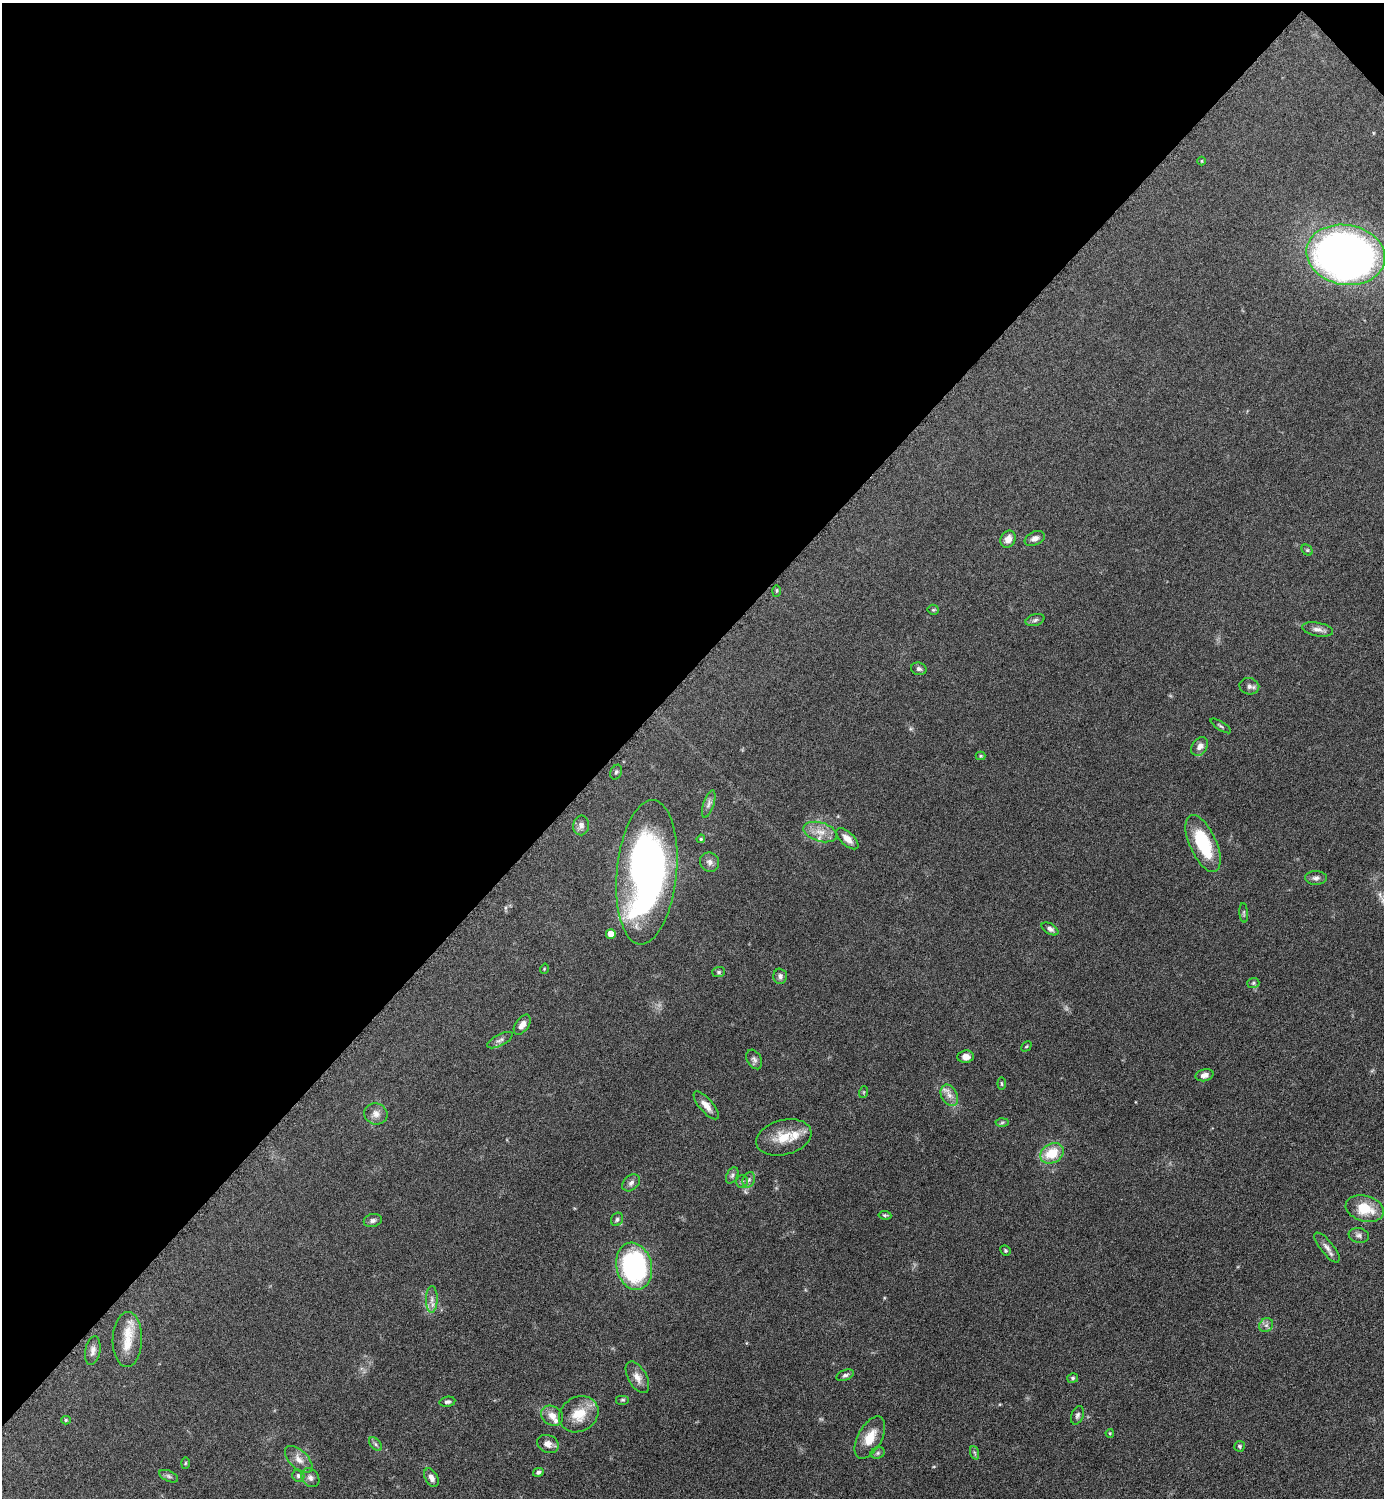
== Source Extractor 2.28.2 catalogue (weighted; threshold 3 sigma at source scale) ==
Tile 2 of 4 x 4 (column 2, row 1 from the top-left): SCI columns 1690-3071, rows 4496-5991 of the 6003 x 6003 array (HDU 1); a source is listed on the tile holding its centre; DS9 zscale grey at full resolution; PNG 1386 x 1500 px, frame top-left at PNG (2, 3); each listed source drawn as its Kron ellipse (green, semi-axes under 4 px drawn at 4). Shown black and unused: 45% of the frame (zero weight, under 6 of 12 exposures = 1% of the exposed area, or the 3 px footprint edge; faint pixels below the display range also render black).
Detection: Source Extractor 2.28.2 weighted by HDU 2 'WHT'; one run over the whole footprint, this tile lists its part. Background 0.0872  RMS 0.0039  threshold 0.016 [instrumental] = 3 sigma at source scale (4.09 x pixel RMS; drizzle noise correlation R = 1.36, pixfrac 0.8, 0.05/0.05 arcsec/px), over >= 5 px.
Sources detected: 87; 3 inside a brighter listed object's ellipse — not listed separately; the other 84 listed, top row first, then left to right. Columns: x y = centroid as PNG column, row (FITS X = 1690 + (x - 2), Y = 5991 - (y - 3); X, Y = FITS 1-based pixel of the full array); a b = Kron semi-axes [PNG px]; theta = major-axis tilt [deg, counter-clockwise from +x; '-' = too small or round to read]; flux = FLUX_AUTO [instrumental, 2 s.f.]
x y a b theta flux
1201 161 4 3 - 0.29
1346 255 39 30 -10 330
1035 538 10 6 25 1.7
1008 539 9 7 65 2.8
1307 550 6 5 - 0.55
776 591 6 4 88 0.46
933 610 5 5 - 0.5
1035 620 10 5 16 0.96
1317 629 15 7 -10 2
919 669 8 6 -16 0.97
1249 686 10 8 -10 1.4
1221 726 12 3 -32 0.62
1200 746 10 7 57 1.9
980 756 5 4 - 0.46
616 772 7 5 66 0.69
709 804 14 5 72 1.4
581 825 10 8 83 1.9
820 832 17 9 -16 4.4
701 839 4 3 - 0.41
847 839 14 6 -43 3
1203 843 31 13 -66 20
710 862 10 9 - 1.8
647 872 72 30 84 160
1316 878 11 7 0 1.3
1244 913 10 3 -86 0.6
1050 929 9 5 -30 1.1
611 934 5 5 - 4.6
544 969 5 3 - 0.3
719 972 6 5 - 0.69
780 976 7 6 - 1.3
1253 983 6 5 - 0.57
522 1025 11 6 55 2.2
500 1040 14 5 28 1.4
1026 1046 6 3 45 0.38
966 1057 8 6 6 2.3
754 1059 10 7 -60 1.2
1205 1075 9 6 14 1.8
1002 1084 6 4 -84 0.46
864 1092 6 3 71 0.37
949 1095 11 8 -62 2.3
706 1105 17 7 -49 3.1
376 1114 12 10 -19 2.5
1002 1122 6 4 3 0.59
784 1137 28 17 14 9
1052 1153 12 9 29 9.3
732 1175 9 5 63 0.91
749 1180 8 6 67 0.98
742 1182 6 5 - 0.78
631 1183 10 7 41 1.4
1365 1209 19 13 -16 9.8
885 1215 6 4 -7 0.53
617 1219 7 5 60 0.82
373 1220 9 6 14 1.1
1359 1235 10 7 -12 1.3
1327 1247 18 6 -51 2.1
1005 1250 5 5 - 0.52
634 1266 24 17 -76 56
432 1299 13 6 89 1.8
1266 1325 7 6 - 1.2
127 1339 27 14 89 7.7
93 1351 14 7 79 1.9
845 1375 9 5 22 0.95
637 1377 17 9 -60 3
1073 1378 5 5 - 0.63
622 1400 7 5 0 0.56
447 1402 8 5 9 0.87
579 1414 20 17 32 8.4
1077 1415 10 6 69 0.96
552 1416 12 9 -31 3
66 1420 5 4 - 0.52
1110 1433 4 3 - 0.42
870 1438 23 12 61 6.4
375 1444 8 5 -47 0.86
548 1444 11 8 -23 2.4
1239 1446 5 5 - 0.66
878 1453 7 5 22 0.77
975 1453 7 4 -71 0.56
299 1459 17 9 -44 3.2
185 1463 6 4 88 0.41
538 1472 5 4 - 0.85
169 1476 10 5 -25 0.92
298 1476 6 6 - 0.88
310 1478 10 8 -52 1.5
431 1478 10 6 -63 1.8